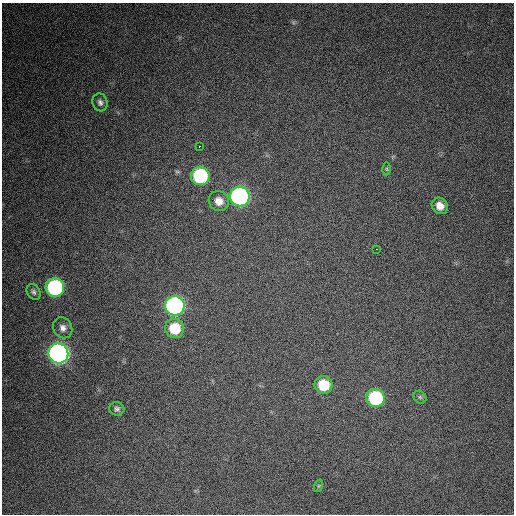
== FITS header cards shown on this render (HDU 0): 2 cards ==
NAXIS1  =                  512 / Axis length
NAXIS2  =                  512 / Axis length

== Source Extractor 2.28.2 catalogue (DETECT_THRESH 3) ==
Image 512 x 512 px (HDU 0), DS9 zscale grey, 1 PNG px = 1 image px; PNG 516 x 516 px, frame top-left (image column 1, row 512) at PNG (2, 3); each listed source drawn as its Kron ellipse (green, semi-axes under 4 px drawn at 4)
Background 725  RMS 26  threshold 78.1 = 3 sigma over >= 5 px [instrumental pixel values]
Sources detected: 19; all 19 listed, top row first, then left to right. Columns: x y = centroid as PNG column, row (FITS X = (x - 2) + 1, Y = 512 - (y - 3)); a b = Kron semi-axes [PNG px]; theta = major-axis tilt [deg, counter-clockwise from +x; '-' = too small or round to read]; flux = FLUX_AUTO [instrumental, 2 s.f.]
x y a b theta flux
100 102 9 7 -73 6600
199 146 3 2 - 1700
387 169 6 4 -89 2300
200 176 9 9 - 180000
240 196 10 9 - 530000
219 201 10 9 - 16000
440 206 9 7 -50 17000
376 249 3 2 - 3100
55 288 9 9 - 250000
34 292 8 6 -58 4600
175 306 10 9 - 570000
63 328 11 9 -61 11000
175 328 10 9 - 57000
58 353 10 9 - 910000
324 385 9 8 - 54000
420 397 7 5 -45 3600
375 398 9 9 - 160000
117 409 7 7 - 5300
318 486 6 4 71 2500